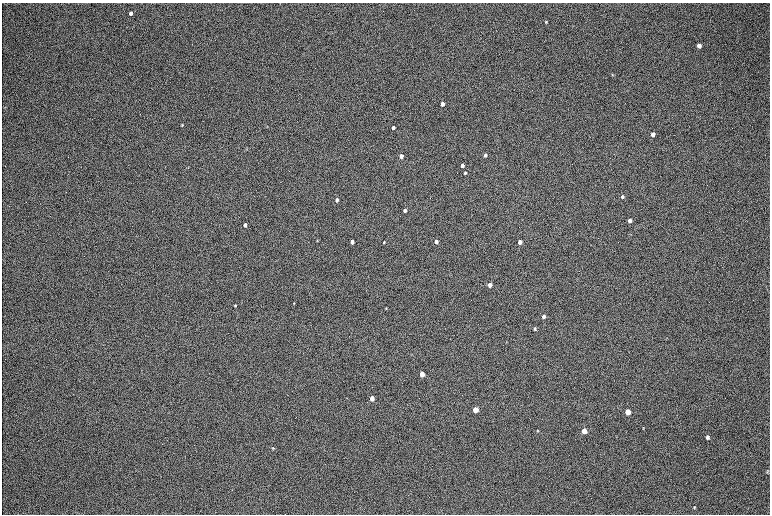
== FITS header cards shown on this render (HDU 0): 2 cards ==
NAXIS1  =                 1536 / length of data axis 1
NAXIS2  =                 1024 / length of data axis 2

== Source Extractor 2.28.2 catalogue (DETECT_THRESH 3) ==
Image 1536 x 1024 px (HDU 0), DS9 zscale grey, zoomed out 1/2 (1 PNG px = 2 x 2 image px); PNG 772 x 516 px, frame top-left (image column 1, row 1023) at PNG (2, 3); no overlay
Background 167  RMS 20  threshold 60.1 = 3 sigma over >= 5 px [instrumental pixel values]
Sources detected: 40; all 40 listed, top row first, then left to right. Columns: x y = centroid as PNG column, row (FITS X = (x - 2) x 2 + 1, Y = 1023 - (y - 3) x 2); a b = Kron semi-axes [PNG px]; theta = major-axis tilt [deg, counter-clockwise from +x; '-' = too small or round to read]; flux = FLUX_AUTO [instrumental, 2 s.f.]
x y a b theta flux
131 13 4 3 - 16000
546 22 4 3 - 4100
699 46 4 3 - 18000
612 75 4 3 - 2700
442 104 3 3 - 45000
182 125 4 2 - 2600
393 128 3 3 - 22000
653 134 4 3 - 25000
485 155 3 3 - 12000
401 156 3 3 - 38000
462 165 3 3 - 26000
465 173 3 3 - 5300
622 197 4 3 - 7600
337 200 3 3 - 20000
405 210 3 3 - 14000
630 220 3 3 - 20000
245 225 3 3 - 17000
317 241 4 2 - 3000
436 241 3 3 - 30000
352 242 3 3 - 40000
384 242 3 2 - 3600
520 242 3 3 - 36000
490 285 3 3 - 36000
294 303 3 3 - 2200
235 305 3 2 - 3400
386 308 3 2 - 2300
544 316 3 3 - 17000
535 329 4 3 - 5400
506 342 3 2 - 1700
422 374 4 3 - 110000
372 398 4 3 - 65000
475 410 4 3 - 160000
628 412 4 3 - 100000
643 428 4 3 - 3200
537 431 4 3 - 2900
584 431 4 3 - 78000
707 437 4 3 - 11000
273 448 4 3 - 3100
767 471 5 3 - 4500
694 507 4 3 - 3900